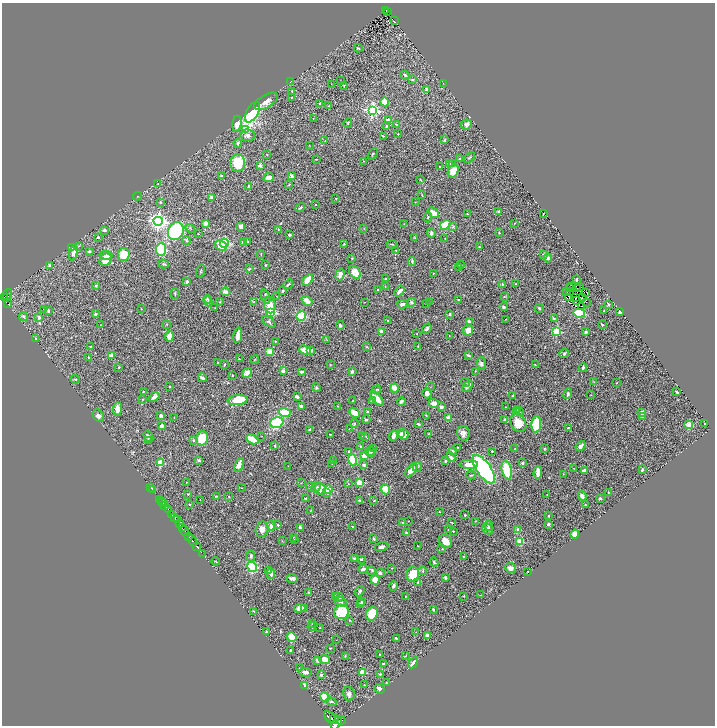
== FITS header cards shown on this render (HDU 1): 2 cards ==
NAXIS1  =                 1426
NAXIS2  =                 1447

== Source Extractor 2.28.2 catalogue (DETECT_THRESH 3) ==
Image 1426 x 1447 px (HDU 1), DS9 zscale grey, zoomed out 1/2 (1 PNG px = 2 x 2 image px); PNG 717 x 728 px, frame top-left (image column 2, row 1446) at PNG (2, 3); each listed source drawn as its Kron ellipse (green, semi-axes under 4 px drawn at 4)
Background 0.541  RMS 0.016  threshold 0.0476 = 3 sigma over >= 5 px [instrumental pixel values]
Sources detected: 515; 39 cannot appear on this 1/2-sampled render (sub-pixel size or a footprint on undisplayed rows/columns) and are neither listed nor drawn; the other 476 listed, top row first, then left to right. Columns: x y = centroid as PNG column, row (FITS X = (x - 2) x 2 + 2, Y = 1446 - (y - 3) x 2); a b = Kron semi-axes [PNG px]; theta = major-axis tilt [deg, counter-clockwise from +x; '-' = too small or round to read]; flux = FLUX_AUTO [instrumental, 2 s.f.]
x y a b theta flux
386 11 2 2 - 36
388 12 2 1 - 16
394 21 2 1 - 1.8
358 48 4 2 - 2.7
405 75 5 3 - 4.1
413 80 3 3 - 3.7
340 81 3 1 - 1.1
290 82 3 2 - 1.1
443 83 2 1 - 1
331 84 2 1 - 0.68
344 85 2 2 - 1.6
426 89 3 3 - 3.7
292 91 3 2 - 1.4
291 97 3 2 - 1.6
266 101 13 6 31 20
385 102 4 3 - 66
320 104 3 3 - 5.7
329 106 3 2 - 1.5
372 110 4 4 - 590
252 112 11 5 61 300
313 118 2 2 - 1.1
388 120 3 2 - 12
348 123 5 2 - 2.2
237 124 8 4 84 25
396 124 4 2 - 2
466 124 5 5 - 11
387 126 3 3 - 4.7
245 129 3 3 - 48
398 134 3 3 - 1.7
247 135 7 6 - 9.7
383 136 3 2 - 1.4
444 140 4 3 - 3.1
325 141 3 2 - 1.3
238 143 4 4 - 4.8
309 145 2 2 - 0.96
267 154 2 2 - 1.3
373 154 6 3 56 3.5
469 157 6 3 41 3.3
316 159 2 2 - 1.3
460 159 4 3 - 4.3
363 161 3 2 - 1.7
238 163 8 7 - 90
450 164 3 2 - 1.7
452 164 3 3 - 2.6
260 165 2 2 - 26
439 166 2 2 - 1.6
453 171 7 5 63 31
221 175 3 3 - 2.8
292 176 4 3 - 11
269 178 5 4 - 26
420 179 4 2 - 1.4
158 184 2 1 - 1.2
289 185 3 2 - 1.2
248 186 3 2 - 6.7
422 195 3 2 - 1.6
138 196 4 2 - 1.7
212 197 2 2 - 31
336 198 3 2 - 1.7
160 202 4 3 - 3
415 202 2 1 - 0.87
316 205 2 2 - 1.5
300 208 5 3 - 4.7
499 212 3 2 - 16
433 213 6 4 -46 31
467 214 2 2 - 4.1
543 214 2 2 - 1.6
428 217 5 3 - 3.4
158 221 4 4 - 1200
205 223 4 3 - 13
514 223 3 2 - 1.1
404 224 3 1 - 0.85
445 225 5 4 - 90
241 226 4 3 - 11
453 227 4 3 - 3.9
190 228 5 3 - 2.6
364 228 2 1 - 0.86
278 229 3 2 - 1.7
104 230 3 3 - 7.3
176 231 9 7 62 250
431 233 5 3 - 6.3
499 233 3 2 - 1.5
198 234 2 2 - 1.1
289 235 3 2 - 5.1
98 237 3 3 - 3.8
414 237 4 2 - 1.5
445 238 2 2 - 1.3
186 240 4 3 - 3.3
247 241 3 3 - 3.1
224 243 4 4 - 250
243 243 4 3 - 16
344 244 3 2 - 1.8
392 244 5 2 - 2.9
221 245 6 5 - 31
78 246 3 3 - 2.6
72 247 3 3 - 27
479 247 3 2 - 1.5
161 249 6 5 - 160
396 250 2 2 - 1.1
89 251 2 2 - 9.2
73 253 8 3 75 16
261 254 3 2 - 1.4
106 255 6 4 -5 17
124 255 6 6 - 55
544 255 2 2 - 21
352 258 2 2 - 2
548 258 4 3 - 7.2
105 260 7 5 42 36
412 262 4 3 - 3.5
163 264 5 3 - 4
49 265 4 3 - 2.9
265 265 3 3 - 2.5
460 265 4 2 - 1.7
458 267 3 2 - 1.7
249 269 3 3 - 2.7
201 271 6 3 71 3.2
355 272 7 5 -55 37
433 273 2 1 - 0.92
340 275 6 4 74 15
386 279 3 3 - 3.5
308 280 6 4 56 41
576 280 3 3 - 3.6
187 282 3 3 - 9.2
288 284 6 2 37 3.3
502 284 4 3 - 2.6
516 284 2 2 - 1.4
96 286 3 2 - 4
385 286 2 2 - 1.5
571 287 2 1 - 4.1
579 287 2 1 - 0.95
570 288 2 1 - 3.1
577 288 2 1 - 3.9
378 290 4 3 - 2.9
283 291 4 2 - 3
399 291 6 3 53 16
226 292 5 3 - 15
567 292 2 1 - 0.39
570 292 2 1 - 0.31
585 293 3 1 - 0.31
7 294 5 2 - 49
175 294 5 3 - 3.2
504 296 3 3 - 2.2
3 297 3 2 - 170
265 297 7 3 -69 4.5
277 297 4 2 - 1.6
568 297 3 2 - 1.3
576 297 2 2 - 0.76
583 297 2 1 - 0.99
6 298 2 1 - 45
208 299 4 3 - 2.4
458 300 2 2 - 4.6
208 301 5 3 - 3.1
307 301 6 3 -40 25
576 301 2 1 - 1.3
220 302 2 2 - 1.4
254 302 3 2 - 1.8
364 302 2 1 - 1.1
411 302 4 4 - 5
430 302 3 3 - 3.3
586 302 2 1 - 0.93
8 304 3 2 - 54
402 304 5 3 - 11
427 304 2 1 - 0.77
608 304 4 2 - 3.3
270 305 8 5 -82 27
582 306 2 1 - 1.3
504 307 4 3 - 5
215 308 2 1 - 0.76
539 308 4 3 - 3.4
44 309 3 3 - 2.9
141 309 2 1 - 0.88
48 311 3 2 - 4.5
604 311 2 2 - 1.8
271 312 3 3 - 260
620 312 3 3 - 8.3
579 313 6 3 -12 100
95 314 4 3 - 4.3
450 314 3 3 - 3.1
23 316 4 3 - 5
301 316 5 4 - 110
39 317 2 2 - 18
554 318 3 3 - 3.6
506 319 2 2 - 1.3
387 321 3 2 - 2.4
269 322 8 3 -39 5.2
469 322 4 2 - 11
167 324 3 2 - 1.7
101 325 3 2 - 1.4
340 325 4 3 - 5.2
602 325 3 2 - 3
427 329 5 3 - 4.9
468 330 5 5 - 31
381 331 3 3 - 10
556 331 3 3 - 130
586 332 3 3 - 3.9
417 334 3 2 - 1.4
238 335 8 3 82 19
169 336 5 3 - 26
449 336 2 2 - 1.1
36 339 4 3 - 2.5
327 340 3 1 - 0.85
275 341 2 2 - 2.3
91 346 3 2 - 2
418 346 3 3 - 2.3
366 347 3 2 - 1.4
305 350 6 4 -25 33
311 350 3 3 - 5.3
270 351 4 4 - 48
564 354 5 3 - 3.4
468 355 4 3 - 4.1
111 356 4 3 - 27
89 358 2 2 - 4.8
239 359 2 1 - 1.5
255 359 4 2 - 2.1
218 363 2 2 - 1.9
330 364 3 3 - 2.6
481 364 6 4 -85 9.7
224 365 3 2 - 2.6
535 365 3 2 - 1.8
119 367 3 2 - 1.5
583 367 4 2 - 4.7
283 371 2 2 - 25
475 371 2 2 - 1.4
302 372 4 2 - 6.9
352 372 3 2 - 8.3
247 373 5 4 - 20
232 375 3 2 - 2.5
202 378 4 3 - 10
75 379 5 3 - 3.2
466 382 5 2 - 2
594 382 2 2 - 1.2
616 383 3 1 - 1.1
467 386 6 3 53 14
169 387 2 2 - 1.7
430 387 2 2 - 1
316 388 4 4 - 4.8
394 388 4 3 - 40
377 390 4 3 - 2.6
143 392 2 2 - 1.7
677 392 4 2 - 4.4
427 393 5 4 - 12
568 394 5 3 - 6.9
591 395 2 2 - 1.3
513 396 3 2 - 2.6
154 397 6 3 42 12
297 397 3 2 - 8.1
143 399 2 2 - 1.3
377 399 8 4 -48 30
237 400 10 5 6 63
352 400 2 2 - 0.97
372 401 3 3 - 3.1
401 402 4 3 - 8.6
434 403 5 4 - 17
301 406 3 3 - 11
337 406 2 2 - 1.1
441 407 4 3 - 7.3
506 407 2 2 - 0.91
118 409 7 4 89 17
518 410 3 2 - 1.7
519 411 3 3 - 3.2
285 412 6 4 -16 100
368 412 3 2 - 2.9
517 412 3 3 - 2.7
642 412 3 3 - 10
355 413 6 3 -41 39
426 415 3 2 - 1.4
98 416 7 5 -56 9.5
161 416 4 4 - 8
174 417 2 2 - 1.1
643 417 4 3 - 11
449 418 3 3 - 34
505 419 4 3 - 2.3
366 420 3 2 - 4.7
277 422 7 5 18 190
354 423 4 4 - 3.9
518 423 9 7 -58 43
418 424 3 2 - 3
536 424 8 5 86 120
705 424 2 1 - 1.6
689 425 3 2 - 74
162 426 3 3 - 7.3
568 428 3 3 - 3.2
349 429 3 2 - 0.98
310 430 4 3 - 3.7
463 433 7 6 - 14
330 434 2 2 - 1.7
400 434 4 3 - 6.7
428 434 2 2 - 1.7
362 435 2 2 - 2.2
403 435 5 5 - 20
148 436 6 3 -50 8.1
262 436 2 1 - 0.79
393 436 5 4 - 18
366 437 3 2 - 1.1
202 438 7 6 - 110
252 439 6 3 -30 52
193 440 3 3 - 3.7
148 441 3 2 - 1.5
275 446 3 2 - 3.6
581 446 6 4 49 10
361 447 3 2 - 4.1
458 447 3 2 - 1.9
373 448 2 2 - 0.85
515 448 3 2 - 1.5
544 448 3 2 - 2.2
349 451 3 2 - 2.6
370 451 5 4 - 4.6
453 451 4 4 - 6
492 451 2 2 - 2.8
372 453 3 3 - 3
365 456 4 4 - 43
451 457 5 3 - 13
199 460 4 3 - 3.9
333 460 2 1 - 1
353 460 5 4 - 120
445 461 3 2 - 3.5
160 463 3 3 - 53
522 463 2 2 - 14
332 464 3 2 - 1.4
469 464 9 4 -2 29
239 465 7 3 66 22
364 465 4 3 - 6.6
288 466 2 2 - 0.83
417 467 5 3 - 3
484 469 17 7 -54 560
574 469 2 2 - 1.2
411 470 8 4 51 22
507 470 9 5 -78 110
584 470 4 3 - 7.9
642 470 3 2 - 3.8
538 472 6 3 88 31
563 474 2 1 - 0.66
471 475 4 3 - 3.1
186 482 3 2 - 1.2
301 483 3 2 - 1.2
359 483 4 3 - 35
348 484 3 2 - 1.4
311 486 4 4 - 3.9
316 487 5 3 - 5.4
151 488 2 1 - 8.2
241 488 2 1 - 0.98
320 489 6 5 - 44
385 489 5 4 - 54
153 490 4 3 - 11
329 490 3 3 - 27
327 492 4 3 - 17
608 492 2 2 - 2.2
188 494 2 2 - 3.3
547 494 2 1 - 1.4
216 496 2 2 - 1.9
582 496 5 3 - 16
229 497 2 2 - 1.9
600 498 2 2 - 4.5
160 499 2 1 - 22
305 499 2 2 - 2.5
200 500 2 1 - 1
374 500 3 2 - 2
161 501 2 1 - 6.8
359 501 2 2 - 5.3
163 503 2 1 - 21
189 504 2 1 - 1.5
165 505 3 2 - 37
585 505 2 2 - 2.4
168 510 3 1 - 120
310 511 2 2 - 1
440 512 2 2 - 1.3
172 514 2 2 - 170
465 515 2 2 - 3
548 516 2 2 - 2.9
175 517 3 2 - 230
177 519 2 2 - 110
408 521 2 2 - 1
476 521 3 2 - 1.3
403 522 2 2 - 2.4
451 522 4 2 - 1.7
180 524 4 3 - 210
548 524 3 2 - 10
278 525 2 2 - 4.7
271 526 4 3 - 17
353 526 3 2 - 3
489 526 5 3 - 5.4
182 528 3 1 - 110
300 528 3 3 - 8.6
262 529 8 6 70 16
488 529 6 5 - 6.9
518 529 2 2 - 17
448 530 3 2 - 1.2
185 531 5 2 - 140
453 531 2 2 - 1.5
406 533 3 2 - 3.2
575 534 4 4 - 36
189 536 3 2 - 63
293 537 3 2 - 1.2
374 539 3 3 - 2
294 540 4 2 - 2.1
192 541 6 2 -55 460
282 541 4 2 - 1.5
445 541 7 6 - 31
520 541 4 4 - 39
197 546 3 2 - 420
418 546 2 1 - 1.1
382 547 7 3 16 9.3
442 549 3 2 - 1.8
202 554 4 1 - 20
251 556 6 3 -86 6.2
463 556 3 3 - 2
354 558 3 2 - 4.3
361 559 3 2 - 3.7
216 561 4 2 - 1.5
434 562 4 3 - 4.2
252 567 5 4 - 230
392 568 3 2 - 1.3
510 568 5 5 - 11
363 569 4 3 - 11
372 570 4 3 - 3
269 571 4 2 - 5.3
423 571 4 3 - 2.9
528 572 3 2 - 1.4
380 573 4 3 - 5.3
271 574 5 3 - 12
413 574 8 6 79 69
292 578 5 3 - 12
445 578 3 3 - 5
375 580 5 4 - 38
418 582 4 2 - 2.5
393 586 5 4 - 6.8
360 591 5 3 - 5.2
309 593 3 2 - 4.8
481 595 3 2 - 1.7
463 596 2 2 - 1.2
335 597 3 3 - 4.9
339 597 5 4 - 4.5
405 597 3 2 - 1.4
340 602 7 3 -23 6.6
361 602 4 3 - 3
361 604 3 3 - 5.3
300 608 6 4 7 27
305 608 4 3 - 3.3
433 609 4 2 - 2.9
253 611 3 2 - 2.3
341 612 7 7 - 96
372 614 7 5 65 72
350 620 3 2 - 1.7
312 623 2 2 - 1
312 626 4 2 - 1.9
320 628 2 1 - 0.93
266 632 3 2 - 3.5
416 632 3 2 - 1.4
428 636 3 3 - 20
292 637 5 3 - 67
396 638 3 2 - 3.6
336 640 2 1 - 0.64
330 648 2 2 - 1.7
290 650 3 3 - 4.3
379 654 2 1 - 1.2
345 656 3 2 - 2
406 656 3 2 - 1
325 659 5 4 - 43
318 660 4 3 - 14
413 663 6 3 57 7.3
383 664 3 2 - 5
299 668 2 1 - 0.69
305 672 6 3 -8 11
362 672 3 2 - 78
380 674 4 2 - 1.9
321 675 4 3 - 5.2
386 683 3 3 - 1.8
304 685 4 3 - 17
365 685 3 2 - 1.7
379 689 5 4 - 8.6
349 694 7 5 -78 10
325 697 5 4 - 63
331 701 6 3 -11 5
330 717 7 4 -47 1000
334 719 4 2 - 260
341 721 4 2 - 110
336 723 7 4 57 1400
At the frame edge (FLAGS 8, measured only in part): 1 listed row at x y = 336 723
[39 sub-pixel or undisplayed-footprint detections neither listed nor drawn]